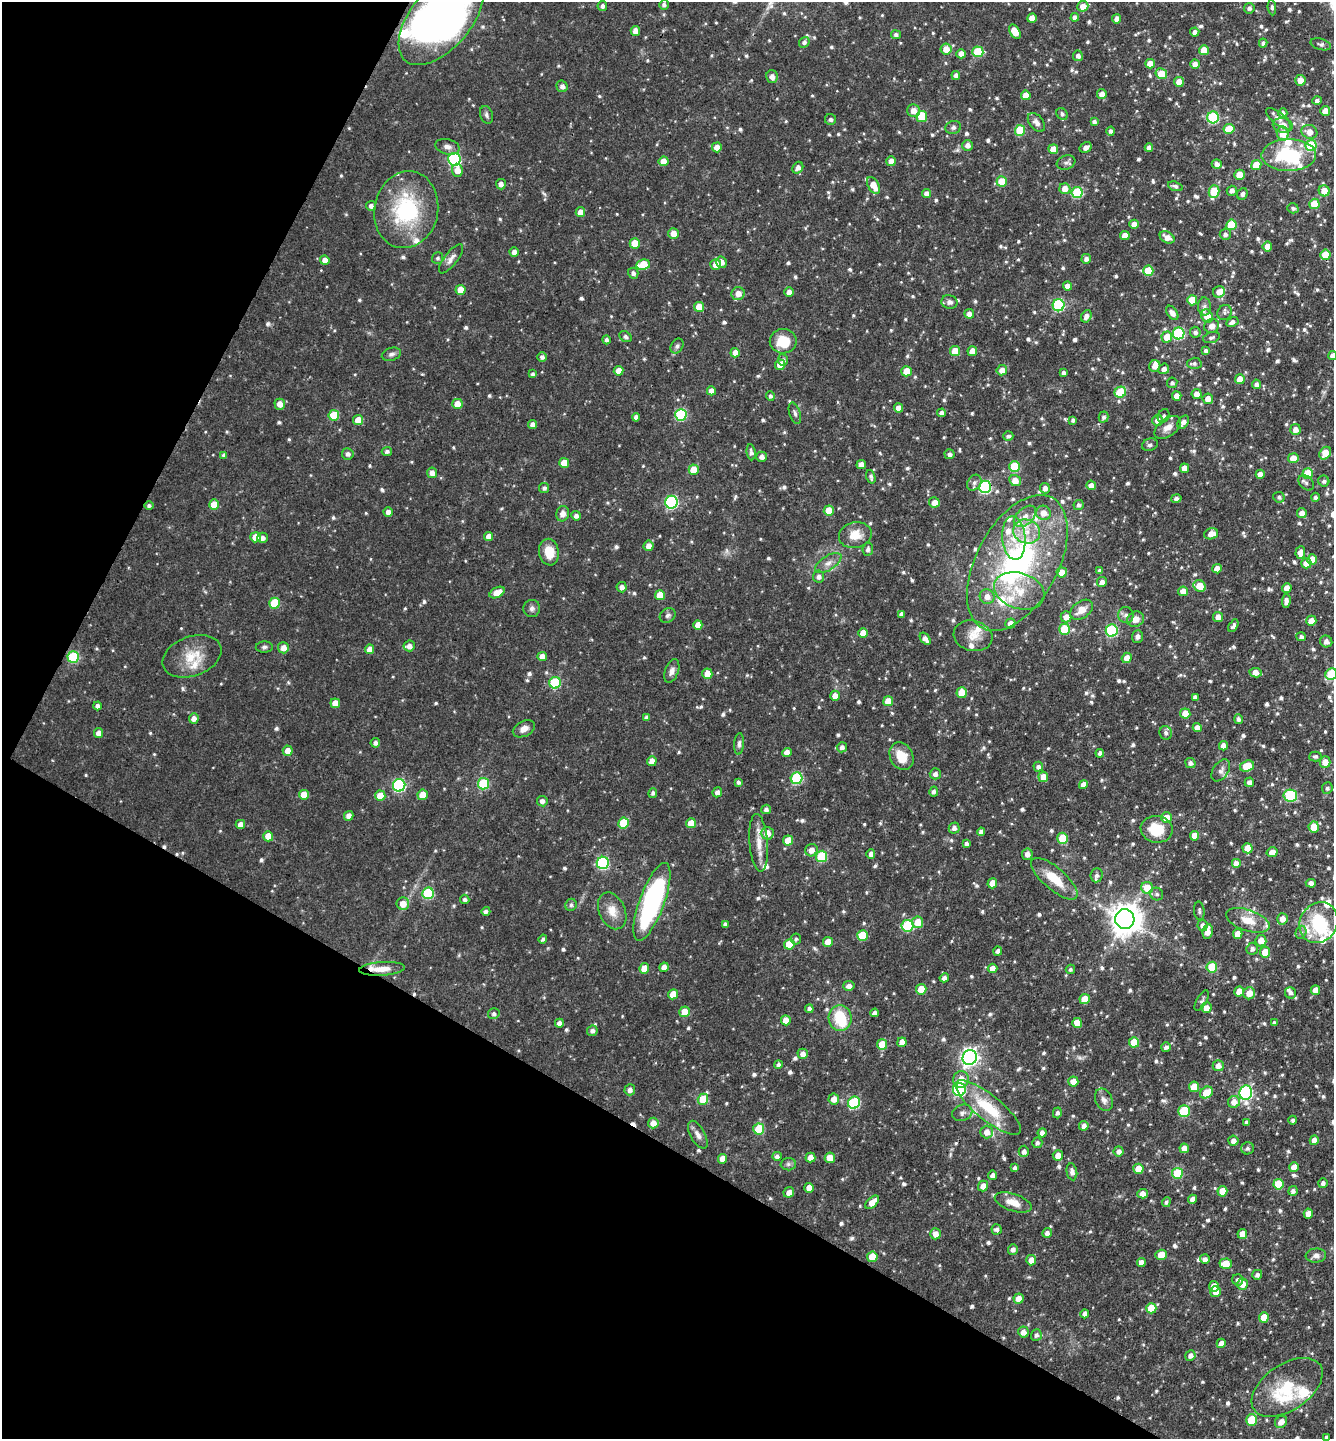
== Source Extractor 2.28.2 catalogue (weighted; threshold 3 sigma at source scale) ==
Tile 9 of 4 x 4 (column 1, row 3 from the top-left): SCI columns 145-1476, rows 1437-2873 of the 5757 x 5746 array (HDU 1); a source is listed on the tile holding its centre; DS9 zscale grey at full resolution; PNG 1336 x 1441 px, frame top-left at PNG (2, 2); each listed source drawn as its Kron ellipse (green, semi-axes under 4 px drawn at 4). Shown black and unused: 29% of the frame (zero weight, under 3 of 4 exposures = <1% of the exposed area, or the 3 px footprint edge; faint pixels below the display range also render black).
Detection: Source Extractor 2.28.2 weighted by HDU 2 'WHT'; one run over the whole footprint, this tile lists its part. Background 0.0911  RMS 0.0041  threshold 0.0186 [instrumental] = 3 sigma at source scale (4.5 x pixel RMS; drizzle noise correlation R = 1.50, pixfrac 1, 0.05/0.05 arcsec/px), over >= 5 px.
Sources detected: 965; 1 too faint to see at this stretch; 5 inside a brighter object's white glare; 4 cosmic-ray / hot-pixel residue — neither listed nor drawn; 32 inside a brighter listed object's ellipse — not listed separately; of the other 923, all 500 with FLUX_AUTO >= 1.03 (the completeness limit of this list) listed and drawn (423 fainter detections not listed), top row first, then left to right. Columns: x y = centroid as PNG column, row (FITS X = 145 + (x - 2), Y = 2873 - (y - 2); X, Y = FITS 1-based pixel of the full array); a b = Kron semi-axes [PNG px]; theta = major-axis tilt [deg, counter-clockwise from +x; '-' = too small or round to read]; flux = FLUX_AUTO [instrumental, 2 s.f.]
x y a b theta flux
664 5 5 4 - 1.3
602 6 5 5 - 1.5
1083 6 5 5 - 4.3
1272 7 8 4 -85 1
1249 8 5 5 - 1.3
1075 17 4 4 - 1.9
441 18 56 30 50 270
1032 18 5 4 - 4.5
1117 19 4 4 - 2.2
635 31 5 4 - 2.9
1015 32 8 5 -59 6.8
1195 32 4 4 - 2.1
896 35 5 4 - 1.3
804 42 5 5 - 1.3
1263 43 4 4 - 1.2
1321 44 10 5 -17 1.2
946 49 5 5 - 5.2
1204 50 5 5 - 6.4
978 52 5 5 - 17
961 54 4 4 - 3.1
1078 56 5 5 - 1.7
1150 64 5 4 - 4.9
1195 64 5 4 - 3.1
1161 74 6 5 - 9.8
956 75 4 4 - 1.6
772 77 6 5 - 2.4
1300 80 5 5 - 4.2
1179 82 5 5 - 3.9
562 86 6 5 - 2
1102 94 5 5 - 3.2
1026 95 5 4 - 5.2
1317 101 4 4 - 1.5
913 111 6 6 - 3.6
1325 111 5 5 - 4.6
1283 113 5 4 - 1.6
1062 114 6 5 - 1.1
486 115 9 6 -72 1.2
922 117 5 5 - 18
1213 117 6 6 - 37
831 119 5 5 - 1.3
1278 119 15 6 -39 2.3
1036 122 11 7 -52 2.3
1094 122 4 4 - 1.5
1283 125 10 7 -11 4.1
953 127 8 6 17 1.2
1229 129 5 5 - 8.1
1020 130 5 5 - 16
1111 131 4 4 - 1.3
1309 132 8 7 - 4.4
1283 133 7 6 - 6.4
968 145 5 5 - 2.4
1311 145 5 5 - 26
447 147 12 7 -14 2.3
717 147 5 5 - 4.3
1086 147 6 5 - 1.8
1149 148 4 4 - 2.2
1053 149 5 5 - 4.8
1289 155 27 16 1 29
454 159 6 6 - 55
663 161 5 5 - 5.7
891 161 5 4 - 4.3
1066 163 10 7 19 1.4
1217 164 5 5 - 2.1
1256 165 5 5 - 7.3
798 168 6 5 - 2.3
457 170 6 5 - 4.6
1239 175 5 5 - 8.2
1002 182 5 5 - 11
501 184 5 5 - 1.9
873 185 9 5 -60 6.2
1175 186 8 4 -17 1.3
1065 189 5 5 - 4.5
1232 191 5 5 - 1.9
1324 191 5 5 - 5.6
1077 192 5 5 - 25
1214 192 6 5 - 15
926 193 4 4 - 2
1242 194 6 5 - 1.5
1314 204 5 5 - 10
371 206 5 5 - 1.8
1293 208 6 5 - 1.1
406 210 39 32 78 43
580 212 5 5 - 3.8
1134 224 4 4 - 2.9
1231 225 5 5 - 16
673 234 5 5 - 4.4
1225 234 5 5 - 1.5
1125 236 5 4 - 3.7
1167 237 8 5 -31 3.3
635 243 5 5 - 9.5
1267 246 5 5 - 4.3
514 252 4 4 - 2.6
1325 255 5 5 - 8.9
438 258 6 5 - 1.1
451 259 18 6 52 2.4
1086 259 5 4 - 1.8
325 260 5 4 - 2.8
721 262 6 5 - 2.7
716 264 5 5 - 4.8
643 265 7 5 9 13
1148 271 5 5 - 14
633 273 5 5 - 1.5
1067 286 4 4 - 3.2
461 290 5 5 - 6.1
789 292 5 4 - 3
1219 292 6 5 - 4.3
738 294 6 6 - 3.9
1192 300 5 5 - 10
949 302 8 6 -12 1.8
1059 305 6 6 - 45
1204 306 9 6 -88 1.5
699 307 5 5 - 7.1
1172 313 8 5 -53 2.6
1224 313 8 7 - 1.2
969 314 5 4 - 2.5
1086 316 6 5 - 2.1
1207 316 7 5 -58 6.2
1232 322 6 4 27 1.6
1212 326 7 7 - 2.8
1195 332 5 5 - 1.4
1179 333 6 6 - 42
625 337 7 5 -33 1.2
1167 337 5 5 - 7.3
1211 337 9 5 17 1.2
606 340 4 4 - 1.2
783 341 13 12 - 11
677 346 8 6 61 1.2
955 351 5 5 - 9.1
972 351 5 4 - 4.2
1206 351 4 4 - 1.6
735 353 5 4 - 3.9
391 354 10 6 17 1.4
1333 356 4 4 - 2.6
542 357 5 5 - 1.5
783 360 6 5 - 1.2
1194 363 7 6 - 1.2
780 365 5 5 - 4.4
1155 366 6 5 - 3.4
1164 369 5 5 - 1.8
1002 370 5 5 - 3.7
618 371 5 5 - 4.8
906 371 5 5 - 7.6
1063 372 4 4 - 1.2
533 374 4 3 - 1.1
1240 379 5 4 - 5.4
1172 383 5 5 - 1.2
1256 384 4 4 - 1.5
711 391 4 4 - 2.9
1120 392 6 5 - 17
1197 394 5 5 - 4
770 396 5 4 - 1.2
1177 396 5 4 - 3.9
1208 399 5 5 - 3.4
280 404 5 5 - 3.4
457 404 5 5 - 5.3
898 408 4 4 - 3.3
795 413 11 5 -72 1.5
942 413 4 4 - 1.7
334 415 5 5 - 14
681 415 6 6 - 37
1164 416 7 5 66 1.1
636 417 4 4 - 1.9
1103 417 5 5 - 1.2
358 420 5 5 - 6.2
1073 420 4 3 - 1.1
1157 420 5 5 - 2.9
1183 422 7 5 55 2.1
533 425 4 4 - 2.9
1168 427 15 9 36 3.7
1295 429 5 5 - 2.7
1008 436 5 4 - 1.1
1150 445 8 6 18 1.3
387 451 5 4 - 1.3
751 452 8 4 -83 1.5
1325 453 7 5 54 6.4
348 454 6 5 - 1.7
950 454 5 5 - 1.4
224 455 4 4 - 1.3
762 457 5 5 - 2
1293 458 5 5 - 4.4
564 463 5 5 - 7.8
861 465 5 4 - 3.3
1015 466 5 5 - 19
1184 468 5 4 - 3.4
694 470 5 5 - 8
432 473 5 5 - 2.6
1308 473 5 5 - 12
1260 474 4 4 - 2.5
871 477 7 4 -72 1.2
1015 481 6 5 - 5
1324 481 6 5 - 1.2
974 483 8 6 57 1.8
1306 483 9 6 -42 1.4
1091 485 5 4 - 2.6
985 487 6 6 - 52
544 488 5 5 - 1.4
1045 488 5 5 - 2.5
1279 497 6 5 - 1.2
1315 497 4 4 - 1.2
1176 498 5 4 - 1.4
672 502 6 6 - 62
934 502 5 5 - 3.7
214 505 5 5 - 7.4
1078 505 5 5 - 1.4
149 506 5 4 - 1.1
829 511 5 5 - 8.4
388 512 4 4 - 2.3
1043 513 7 7 - 4.5
1302 513 5 4 - 3
563 514 8 6 75 2.9
576 516 5 4 - 1.7
1025 516 13 8 43 3.5
1027 531 14 12 -21 7
1211 534 7 5 19 3.3
855 535 16 13 12 7.3
489 536 4 4 - 3.5
255 537 5 5 - 5.8
263 538 5 5 - 1.9
1014 538 22 11 -85 8.3
648 546 5 5 - 3
868 549 6 5 - 1.5
549 552 13 10 -80 7.5
1300 553 6 4 85 3.5
1312 559 5 5 - 5.6
828 563 15 7 33 2.9
1017 563 74 41 62 100
1306 563 5 5 - 5
1217 569 4 4 - 3.7
1099 571 4 4 - 1.1
1062 572 5 5 - 5.1
819 576 6 5 - 1.7
1102 582 5 5 - 2.4
1200 586 6 5 - 8.1
622 587 5 5 - 2.2
1287 588 5 4 - 4.4
1019 591 26 18 -18 14
1183 591 5 4 - 4.5
497 592 8 5 28 4.9
660 595 5 5 - 6.4
987 597 7 7 - 3.4
1286 601 7 4 85 1.9
275 603 5 5 - 16
532 608 8 8 - 1.5
1082 610 13 8 36 4.8
901 614 4 4 - 1.3
1126 615 8 7 - 1.8
668 616 8 6 29 1.3
1066 617 5 5 - 3.8
1218 617 5 5 - 3
1135 619 9 7 27 3.8
1311 621 5 5 - 4.5
1010 624 5 5 - 3.6
698 625 5 4 - 4.1
1233 626 7 4 60 1.2
1065 629 5 5 - 18
1112 631 6 6 - 45
863 633 5 4 - 4.8
973 636 19 15 -15 6.5
1137 636 6 5 - 1.7
1301 637 5 4 - 1.1
925 639 7 4 -54 2.4
1326 641 6 5 - 2.1
409 646 6 5 - 2.6
264 647 8 5 1 1.1
283 648 5 5 - 3.5
370 649 5 4 - 3.7
192 656 30 19 20 12
542 656 4 4 - 3.2
73 657 6 5 - 30
1127 658 5 5 - 3.9
672 671 12 6 70 2.2
1256 673 6 4 -10 4.2
707 674 5 5 - 4.8
1331 674 6 5 - 26
555 683 6 5 - 32
962 693 5 5 - 7.4
835 696 5 5 - 3.7
1195 697 4 4 - 1.6
888 701 5 5 - 6.7
335 703 5 5 - 4.8
97 706 4 4 - 1.4
1185 713 5 5 - 6.5
194 718 5 5 - 2.7
646 718 4 4 - 1.6
1238 719 5 4 - 1.4
1197 727 4 4 - 3.3
524 729 12 7 27 2.9
99 733 5 4 - 2.8
1166 733 7 6 - 1.6
375 743 5 4 - 1.6
739 744 11 5 86 1.4
1223 746 4 4 - 3.3
842 747 5 5 - 1.8
288 751 5 5 - 4.1
787 752 5 4 - 3.5
1100 753 4 4 - 1.5
901 756 14 11 -62 8.4
1315 756 6 5 - 1.1
652 761 5 4 - 3.4
1325 762 5 5 - 5
1190 763 5 5 - 1.5
1247 766 7 5 20 8.4
1038 767 5 5 - 1.6
1221 770 12 7 56 2.1
935 774 5 5 - 2
1043 777 5 5 - 5.1
797 778 6 6 - 36
738 782 4 3 - 1.1
1249 782 4 4 - 2
483 784 5 5 - 29
399 785 6 6 - 52
1083 785 4 4 - 3.7
1327 788 6 5 - 1.1
717 792 5 5 - 2
934 792 5 4 - 1.4
653 793 5 4 - 1.1
304 795 5 5 - 6.7
423 795 5 5 - 5.9
380 796 5 5 - 6.7
1290 796 7 6 - 40
542 801 5 5 - 1.9
766 809 5 4 - 1.6
349 816 5 4 - 2.5
1166 818 5 5 - 6.9
623 823 5 5 - 14
691 823 5 5 - 6.3
240 824 4 4 - 3.2
1314 827 5 5 - 8.3
954 828 5 5 - 1.9
1157 829 16 13 -9 12
981 832 4 4 - 1.6
767 833 6 6 - 5.5
268 836 5 5 - 6.8
1194 836 5 4 - 5.1
1063 838 5 5 - 14
788 840 5 5 - 6.8
759 843 29 9 -85 6.5
966 843 4 4 - 1.4
1248 848 5 5 - 7.9
811 850 6 6 - 3.7
1272 852 5 5 - 3.7
871 854 4 4 - 1.9
1027 854 6 5 - 2.5
822 856 6 5 - 28
603 863 6 6 - 50
1236 864 5 5 - 3.5
1096 875 7 6 - 1.3
1054 879 29 11 -41 11
992 883 5 5 - 4.9
1311 883 5 4 - 2
1147 888 6 6 - 8.2
428 893 6 5 - 34
1157 894 6 6 - 1.2
465 899 4 4 - 1.3
652 902 41 12 70 78
403 904 6 6 - 4.5
571 905 6 5 - 1.1
486 911 4 4 - 1.3
612 911 19 13 -66 6.1
1199 911 9 5 -84 1.1
1125 919 10 9 - 720
1282 919 6 5 - 3.4
1248 920 23 10 -19 7.9
918 922 6 5 - 6.7
1319 923 21 18 60 21
725 924 4 4 - 1.2
1202 925 5 5 - 2.4
907 926 6 6 - 24
1208 931 7 5 80 3.6
1301 932 7 5 74 1.1
1238 934 5 5 - 4.5
862 935 5 5 - 16
543 939 4 4 - 1.2
796 939 5 5 - 1
1261 941 6 5 - 4.5
828 942 5 5 - 5
789 944 5 5 - 10
1252 949 6 5 - 1.8
998 951 4 4 - 1.5
1265 952 5 5 - 6.6
664 967 5 4 - 3.4
1212 967 5 5 - 16
644 968 5 5 - 5.8
993 968 5 5 - 3.9
382 969 23 7 3 5.2
1070 969 5 4 - 1.1
944 978 4 4 - 1.9
849 986 5 5 - 1.9
921 989 5 5 - 8
1315 990 5 4 - 3.9
1239 992 5 4 - 4.8
1249 993 6 5 - 4.9
1290 993 6 5 - 1.3
673 994 5 5 - 7.2
1085 999 5 5 - 6.4
1202 1001 11 5 60 1.1
1206 1008 5 5 - 3.7
809 1009 4 4 - 1.8
685 1012 5 5 - 6.4
875 1013 4 4 - 2.1
494 1014 6 5 - 1.2
840 1018 13 11 -85 15
786 1020 5 5 - 5
559 1023 4 4 - 2
1077 1023 5 5 - 5.5
1274 1023 4 4 - 1.1
592 1031 5 5 - 1.6
902 1042 5 4 - 3.3
1134 1042 5 5 - 10
882 1044 5 5 - 9.4
1166 1047 5 4 - 1.4
803 1054 5 5 - 2.8
970 1057 7 7 - 180
778 1065 4 4 - 1.2
1218 1066 5 5 - 2.8
961 1079 8 7 - 5.4
1073 1082 5 5 - 4.4
1194 1087 5 5 - 8
630 1090 5 5 - 1.9
959 1090 6 6 - 54
1206 1093 7 5 37 7.6
1246 1093 7 6 - 79
703 1099 5 5 - 13
834 1099 5 5 - 3.8
1104 1100 12 8 -65 2.4
1234 1102 6 6 - 4
854 1103 6 6 - 35
988 1108 41 12 -39 18
1184 1111 6 5 - 20
962 1113 10 8 22 1.8
1057 1113 5 4 - 1.2
1293 1120 4 4 - 1.1
1247 1122 4 3 - 1.3
653 1123 5 5 - 3.7
1084 1126 5 4 - 2.3
759 1129 5 5 - 13
987 1132 6 6 - 3.5
1042 1133 4 4 - 2.5
698 1135 15 7 -61 2.6
1314 1140 5 4 - 3.4
1233 1141 5 5 - 2.1
1037 1143 5 5 - 1.3
1184 1148 5 4 - 3.7
1247 1148 6 6 - 1.2
1024 1151 5 5 - 1.8
1119 1151 5 5 - 1.9
1058 1155 5 5 - 3.9
777 1156 4 4 - 1.4
810 1157 5 5 - 3.9
830 1158 5 5 - 4.6
722 1159 5 4 - 4.1
788 1164 7 6 - 1.1
1294 1167 5 5 - 5
1015 1168 4 4 - 1.4
1138 1169 5 5 - 6.6
1072 1172 8 5 -80 1.8
1177 1173 5 5 - 18
993 1175 4 4 - 1.6
1323 1183 5 4 - 1.6
1278 1184 5 5 - 13
983 1186 5 5 - 3.3
809 1188 5 4 - 4.3
1222 1191 5 5 - 7
1293 1191 5 4 - 1.6
789 1192 5 5 - 2.9
1142 1194 5 4 - 3.6
1193 1199 4 4 - 3.1
872 1202 8 4 43 4.7
1013 1202 19 8 -19 5.5
1166 1202 5 4 - 1.1
1308 1214 5 4 - 3.9
997 1229 5 5 - 1.4
1047 1233 5 4 - 1.8
935 1234 5 5 - 3.4
1242 1234 5 4 - 5.1
1013 1249 5 5 - 1.5
1161 1255 5 5 - 6.2
1316 1256 10 7 5 1.9
872 1257 5 5 - 8.1
1205 1259 5 4 - 1.8
1031 1260 5 5 - 4.6
1141 1262 4 4 - 3.2
1226 1264 6 5 - 7.7
1257 1275 5 4 - 1.4
1238 1280 5 5 - 1.4
1243 1284 5 5 - 4.2
1214 1286 5 5 - 4.7
1216 1292 5 5 - 3.6
1019 1299 5 5 - 4.4
1151 1308 5 5 - 9.8
1085 1314 4 4 - 2.1
1264 1317 5 5 - 7.1
1023 1332 5 5 - 3
1036 1335 6 5 - 1.4
1221 1343 5 4 - 3.5
1190 1355 5 5 - 2
1287 1387 40 23 34 20
1251 1420 6 5 - 14
1281 1422 7 5 45 3
1326 1437 4 3 - 1.2
Overlapping masked pixels (flux is a lower limit): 2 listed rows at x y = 985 487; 382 969
Isophote crosses this tile's border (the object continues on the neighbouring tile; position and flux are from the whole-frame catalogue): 5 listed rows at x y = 441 18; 1324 191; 1333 356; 1331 674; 1326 1437